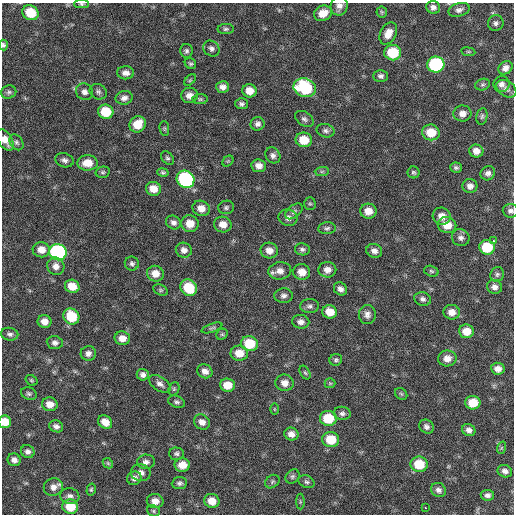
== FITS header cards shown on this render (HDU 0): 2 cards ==
NAXIS1  =                  512 / Axis length
NAXIS2  =                  512 / Axis length

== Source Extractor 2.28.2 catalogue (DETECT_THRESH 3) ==
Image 512 x 512 px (HDU 0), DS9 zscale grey, 1 PNG px = 1 image px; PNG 516 x 516 px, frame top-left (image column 1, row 512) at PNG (2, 3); each listed source drawn as its Kron ellipse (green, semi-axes under 4 px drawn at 4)
Background 61.6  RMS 8.6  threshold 25.7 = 3 sigma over >= 5 px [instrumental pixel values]
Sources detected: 169; all 169 listed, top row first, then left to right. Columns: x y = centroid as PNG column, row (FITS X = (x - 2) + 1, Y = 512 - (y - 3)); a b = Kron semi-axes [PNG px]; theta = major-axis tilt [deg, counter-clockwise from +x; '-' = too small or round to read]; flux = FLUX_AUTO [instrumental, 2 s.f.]
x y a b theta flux
81 4 7 4 -1 910
339 6 9 8 - 3200
433 7 7 6 - 2300
459 10 11 6 16 2400
382 12 6 5 - 830
30 13 8 7 - 14000
323 13 9 7 24 7100
496 23 8 7 - 1900
226 29 8 5 1 1200
388 34 12 8 62 5700
3 45 5 4 - 1300
211 48 9 7 -38 2000
186 51 7 6 - 1400
468 52 7 3 -8 660
393 53 8 7 - 21000
190 63 6 5 - 1100
436 64 8 8 - 61000
505 68 7 6 - 3000
126 73 8 6 -2 2800
381 76 7 6 - 1700
190 80 7 4 45 870
502 84 8 8 - 2600
483 85 7 5 18 1100
223 87 6 6 - 2900
305 88 11 9 -20 41000
506 89 11 7 -35 2800
249 91 7 6 - 5900
9 92 7 6 - 1400
85 92 9 8 - 2500
98 92 9 7 -32 1700
189 95 8 7 - 4100
124 98 8 7 - 2700
200 99 7 5 0 1100
241 104 6 5 - 1600
106 112 7 7 - 16000
462 113 9 8 - 3900
482 116 8 5 79 1200
304 119 10 6 -34 1900
138 124 8 7 - 10000
258 124 7 7 - 2100
164 128 7 5 -84 860
325 131 9 6 -13 1800
431 132 9 8 - 11000
5 140 12 7 -58 5700
304 140 8 7 - 11000
16 142 8 6 -57 1600
476 151 7 6 - 4000
273 155 8 7 - 2200
167 158 7 5 -51 1200
64 160 9 7 -19 2100
228 161 6 4 44 770
88 163 10 7 1 8100
259 166 7 6 - 3700
456 168 6 5 - 1300
322 171 7 4 1 1200
103 172 7 5 14 1100
163 172 6 4 -12 1000
413 172 6 6 - 1100
488 173 7 7 - 2100
186 179 9 8 - 79000
470 186 7 7 - 3000
153 189 7 7 - 6600
310 204 6 5 - 960
226 207 8 6 18 1400
201 208 9 7 -19 5200
294 211 10 6 38 1700
368 211 8 7 - 6300
511 211 8 7 - 1800
442 216 9 8 - 5300
288 218 9 8 - 3500
173 222 8 6 -32 2300
190 224 9 8 - 7500
223 224 9 8 - 4900
447 225 9 8 - 8500
327 228 9 6 5 1400
461 238 9 8 - 2400
494 241 3 2 - 5500
487 247 8 7 - 21000
302 249 7 6 - 1500
41 250 8 7 - 5800
184 250 8 7 - 3100
269 250 9 8 - 4600
374 251 8 6 -21 2900
58 252 9 8 - 130000
132 263 7 7 - 1600
56 266 9 8 - 3600
327 270 9 8 - 4300
280 271 11 8 8 4400
431 271 7 5 -18 1000
302 272 8 7 - 6500
155 274 8 8 - 6000
497 274 7 6 - 1400
72 286 7 6 - 8500
494 287 7 7 - 2600
189 288 9 7 -45 17000
340 289 7 6 - 2800
161 290 7 5 -27 1000
284 296 9 7 3 2100
423 299 8 6 -15 2000
310 306 9 7 3 1900
330 312 7 6 - 7900
452 312 8 7 - 5100
367 314 9 8 - 3000
71 316 8 7 - 19000
44 322 7 6 - 4400
301 322 8 7 - 2800
212 328 11 4 19 1100
466 331 7 6 - 7300
10 334 8 6 -11 1900
222 334 6 5 - 870
122 338 8 6 -11 4900
55 343 8 6 -6 2100
250 344 8 7 - 16000
88 353 7 7 - 2700
239 353 8 7 - 8500
447 358 9 8 - 5000
336 360 6 6 - 1200
498 369 7 6 - 3500
205 371 8 7 - 3300
305 373 7 4 -62 890
143 375 6 6 - 2300
31 380 6 5 - 790
284 383 9 8 - 4200
330 383 5 5 - 770
160 384 12 7 -33 2700
227 385 7 6 - 8500
174 389 7 5 70 980
29 394 8 6 -22 1300
401 394 7 5 -44 1000
177 402 8 6 -21 1500
473 403 7 7 - 11000
50 404 8 7 - 5100
274 409 5 3 - 500
342 413 8 6 -7 1800
328 418 8 7 - 18000
5 422 6 6 - 10000
105 422 7 6 - 6100
202 422 8 7 - 3700
56 426 7 6 - 2000
426 427 7 6 - 1900
469 430 7 6 - 2700
291 434 7 6 - 3500
331 440 8 7 - 15000
501 448 6 4 71 720
28 451 7 6 - 2100
176 454 7 6 - 1400
14 460 6 6 - 2900
146 462 9 7 7 2600
108 463 6 4 -45 750
419 464 8 8 - 16000
182 465 8 6 -1 7000
505 471 7 6 - 2600
141 473 10 8 -11 3600
292 476 8 6 45 1400
134 478 7 6 - 2300
272 482 8 6 40 1100
307 482 8 6 -22 1500
179 483 8 6 6 1600
53 487 10 8 20 3500
91 490 6 4 74 840
438 490 8 6 -35 2400
487 495 7 5 -8 1800
70 496 10 8 -9 2500
155 501 8 7 - 4500
212 501 8 7 - 6900
300 502 8 4 90 900
70 507 8 7 - 14000
425 508 3 3 - 2800
153 511 6 5 - 990
At the frame edge (FLAGS 8, measured only in part): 6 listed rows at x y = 81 4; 339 6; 3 45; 5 140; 511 211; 5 422